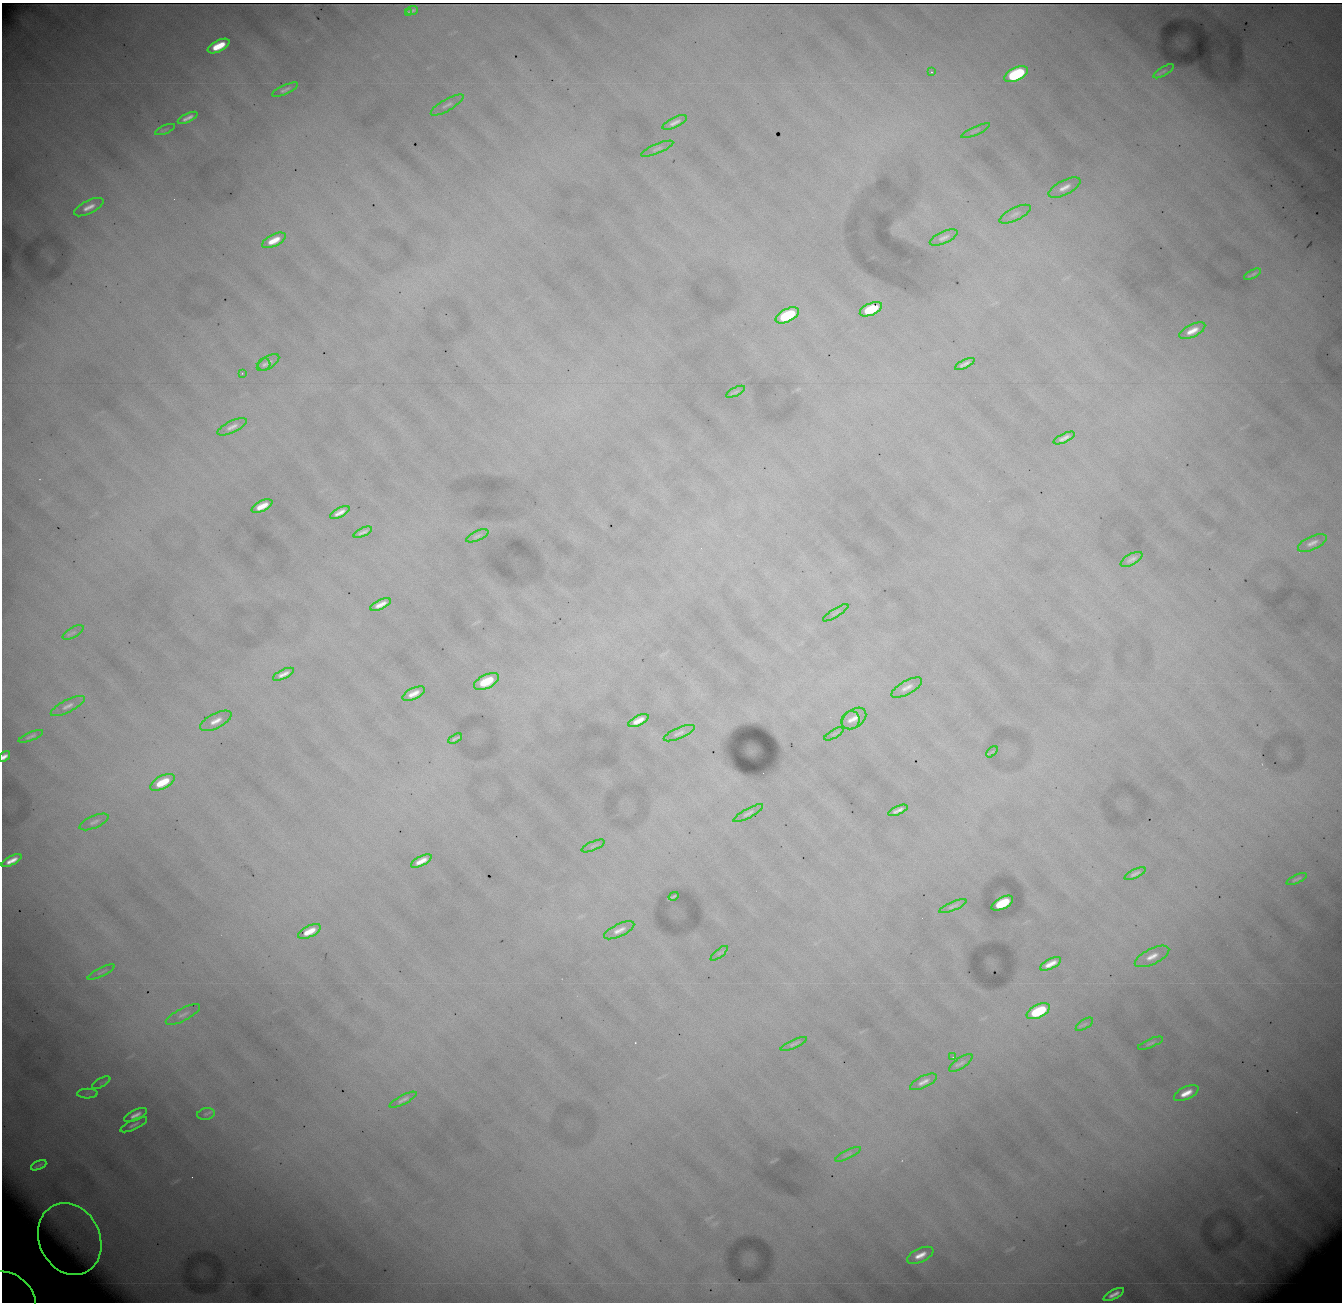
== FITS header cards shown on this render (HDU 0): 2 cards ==
NAXIS1  = 1340
NAXIS2  = 1300

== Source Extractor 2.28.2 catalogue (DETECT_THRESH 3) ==
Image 1340 x 1300 px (HDU 0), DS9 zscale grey, 1 PNG px = 1 image px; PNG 1344 x 1304 px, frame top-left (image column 1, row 1300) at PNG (2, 3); each listed source drawn as its Kron ellipse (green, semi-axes under 4 px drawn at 4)
Background 19500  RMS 120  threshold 373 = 3 sigma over >= 5 px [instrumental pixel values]
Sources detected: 92; all 92 listed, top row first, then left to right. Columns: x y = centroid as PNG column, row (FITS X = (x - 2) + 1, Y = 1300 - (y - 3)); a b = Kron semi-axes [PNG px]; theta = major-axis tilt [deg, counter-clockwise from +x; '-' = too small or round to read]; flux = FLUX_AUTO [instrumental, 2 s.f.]
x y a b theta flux
412 10 6 3 24 1.7e+04
408 12 4 3 - 1.3e+04
219 46 12 5 27 2.7e+05
1164 71 11 4 32 1.9e+04
931 72 3 3 - 9.4e+03
1016 74 12 6 26 1.1e+06
285 90 14 4 25 3.3e+04
447 105 18 6 30 4.2e+04
188 118 11 4 26 4.9e+04
675 122 13 5 27 4.8e+04
165 129 10 3 23 1.5e+04
975 131 15 2 24 1.4e+04
657 149 17 5 22 2.8e+04
1064 188 17 7 27 8.2e+04
89 207 16 6 26 8.3e+04
1015 214 17 6 26 3.9e+04
944 238 15 6 24 4.1e+04
274 240 13 6 26 1.4e+05
1253 274 9 3 27 2.1e+04
871 309 12 6 24 4.2e+05
787 315 12 6 27 7.8e+05
1192 331 14 6 26 1.1e+05
268 363 13 6 33 3.5e+04
264 364 6 6 - 2.1e+04
965 364 10 3 27 3.6e+04
242 373 2 2 - 4.9e+03
736 392 10 4 27 1.5e+04
232 427 16 6 26 5.0e+04
1064 438 11 4 26 4.4e+04
262 506 11 5 26 1.2e+05
340 512 11 4 27 5.9e+04
363 532 10 3 24 3.1e+04
477 536 12 5 23 2.2e+04
1312 543 15 6 24 5.6e+04
1132 559 12 5 29 3.7e+04
381 604 11 4 25 7.2e+04
836 613 14 4 32 1.9e+04
73 632 11 5 29 2.5e+04
283 674 11 4 26 5.3e+04
486 681 13 7 27 3.8e+05
907 687 17 6 29 6.5e+04
414 694 12 5 26 8.1e+04
68 706 18 6 27 5.3e+04
854 718 14 9 36 7.9e+04
850 720 9 8 - 5.2e+04
216 721 17 7 27 9.1e+04
638 721 11 5 27 8.4e+04
679 733 16 5 23 3.6e+04
834 734 11 3 30 1.5e+04
31 736 13 4 22 2.7e+04
455 739 7 2 27 1.9e+04
992 752 7 2 44 7.7e+03
4 757 7 4 40 4.9e+04
162 782 13 6 27 2.7e+05
898 810 10 3 23 3.8e+04
748 813 16 4 29 2.9e+04
94 822 16 6 23 3.9e+04
593 846 12 4 23 1.8e+04
12 861 11 4 27 8.2e+04
421 861 11 4 28 8.7e+04
1135 874 11 4 25 3.4e+04
1297 879 11 3 26 2.1e+04
674 896 5 2 - 1.2e+04
1002 903 12 6 27 4.2e+05
953 906 15 4 22 2.6e+04
619 930 16 6 25 6.1e+04
309 931 12 5 26 1.4e+05
719 953 10 3 39 1.4e+04
1152 956 19 7 26 9.9e+04
1051 964 11 5 27 8.9e+04
101 972 15 3 26 2.0e+04
1038 1011 12 6 27 6.6e+05
183 1014 19 6 26 4.5e+04
1084 1024 10 4 33 2.0e+04
1151 1043 13 4 23 2.4e+04
794 1044 14 4 24 2.3e+04
953 1057 2 2 - 4.6e+03
961 1063 14 5 35 3.3e+04
923 1082 15 6 26 5.7e+04
101 1083 10 4 29 2.2e+04
1186 1093 13 6 26 1.2e+05
87 1094 10 5 1 2.7e+04
403 1100 15 4 27 3.2e+04
206 1114 9 5 10 2.3e+04
136 1115 12 5 25 6.3e+04
134 1125 14 4 25 3.3e+04
848 1154 14 3 26 2.0e+04
39 1165 8 2 25 1.5e+04
70 1239 37 30 -64 5.6e+05
920 1255 14 7 25 1.1e+05
1114 1294 11 4 27 6.9e+04
8 1297 30 23 -35 2.3e+05
At the frame edge (FLAGS 8, measured only in part): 2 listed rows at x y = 4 757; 8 1297